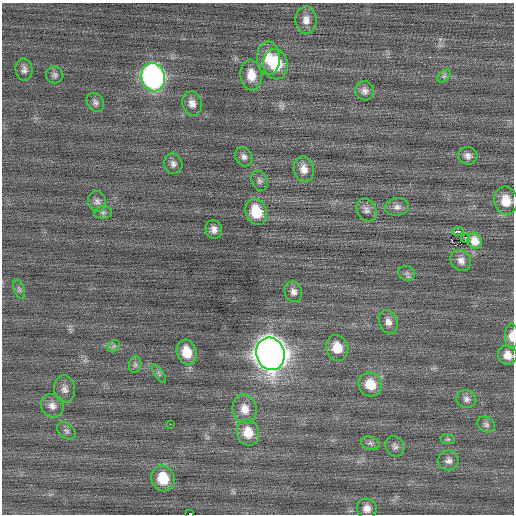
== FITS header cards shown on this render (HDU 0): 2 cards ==
NAXIS1  =                  512 / Axis length
NAXIS2  =                  512 / Axis length

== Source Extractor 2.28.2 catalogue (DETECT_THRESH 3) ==
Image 512 x 512 px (HDU 0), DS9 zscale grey, 1 PNG px = 1 image px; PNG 516 x 516 px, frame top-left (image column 1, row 512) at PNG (2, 3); each listed source drawn as its Kron ellipse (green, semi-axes under 4 px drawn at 4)
Background 0.0996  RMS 0.77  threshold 2.31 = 3 sigma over >= 5 px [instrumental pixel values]
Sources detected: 56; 1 with non-positive FLUX_AUTO (blend fragments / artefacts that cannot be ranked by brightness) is neither listed nor drawn; the other 55 listed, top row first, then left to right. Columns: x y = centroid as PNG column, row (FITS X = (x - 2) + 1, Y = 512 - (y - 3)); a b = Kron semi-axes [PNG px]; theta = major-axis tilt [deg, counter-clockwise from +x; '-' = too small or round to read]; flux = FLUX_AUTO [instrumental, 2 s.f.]
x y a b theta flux
306 20 14 10 -87 470
268 58 17 11 -88 1000
276 64 15 12 -79 2100
24 70 11 8 -85 230
54 75 9 8 - 160
251 75 15 11 -84 900
444 76 8 4 45 110
153 77 14 12 -75 18000
365 91 10 9 - 270
95 102 10 8 -54 190
192 103 12 9 -77 380
468 156 9 9 - 260
244 157 10 8 -60 220
173 164 10 9 - 240
304 169 13 10 -80 470
259 181 10 7 -66 180
97 201 10 9 - 240
506 201 14 11 -79 850
397 207 12 8 9 280
366 210 12 9 -62 280
256 212 13 10 -68 1600
103 213 9 6 6 140
214 229 9 8 - 300
458 231 6 3 7 540
465 238 4 2 - 29
475 241 8 7 - 480
461 260 11 9 -51 340
407 273 8 7 - 160
19 289 10 5 -70 120
293 292 10 8 -71 270
388 322 12 9 -66 350
511 336 12 7 90 510
114 346 7 5 45 110
337 348 13 11 -75 920
187 352 13 9 -73 1000
270 354 16 14 -73 73000
508 355 10 9 - 500
135 365 8 6 75 130
159 374 10 4 -57 120
370 384 12 11 - 1100
65 389 14 10 -84 360
466 399 10 9 - 250
52 406 12 11 - 370
245 409 15 12 -78 640
170 424 2 2 - 420
486 424 9 7 -33 160
66 431 10 7 -39 180
248 432 13 11 -71 900
448 439 7 5 -6 87
370 443 9 6 -19 170
395 446 10 9 - 200
448 460 10 10 - 250
163 478 13 11 -70 1400
367 508 10 9 - 380
190 514 3 2 - 1800
At the frame edge (FLAGS 8, measured only in part): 3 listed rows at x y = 511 336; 508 355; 190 514
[1 non-positive-flux detection neither listed nor drawn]